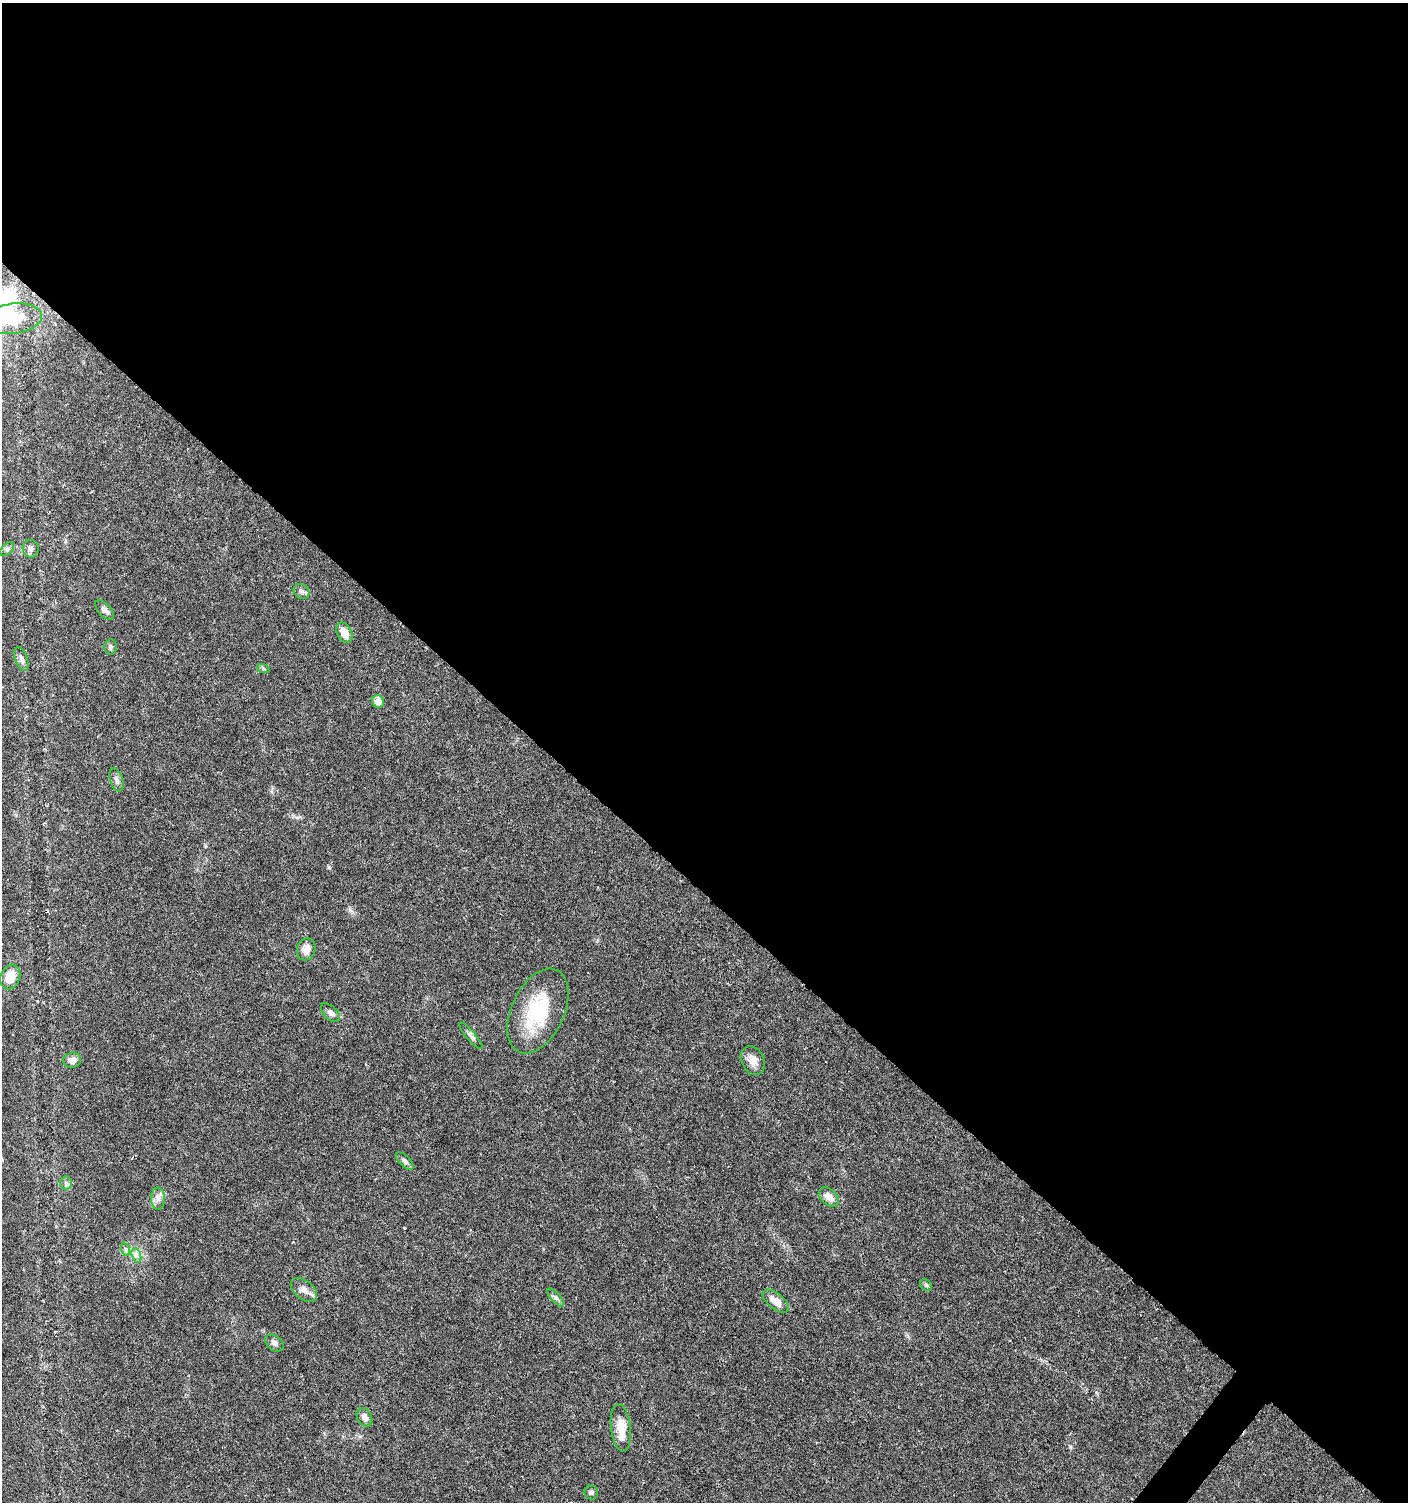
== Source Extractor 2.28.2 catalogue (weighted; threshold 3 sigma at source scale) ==
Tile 3 of 4 x 4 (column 3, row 1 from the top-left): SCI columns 3050-4455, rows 4504-6003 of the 6032 x 6014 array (HDU 1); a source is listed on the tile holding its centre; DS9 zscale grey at full resolution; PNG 1410 x 1504 px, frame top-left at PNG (2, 3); each listed source drawn as its Kron ellipse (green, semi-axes under 4 px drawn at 4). Shown black and unused: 60% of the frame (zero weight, under 5 of 9 exposures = <1% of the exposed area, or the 3 px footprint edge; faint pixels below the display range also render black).
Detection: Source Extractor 2.28.2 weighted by HDU 2 'WHT'; one run over the whole footprint, this tile lists its part. Background 0.0275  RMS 0.0024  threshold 0.00979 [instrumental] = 3 sigma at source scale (4.09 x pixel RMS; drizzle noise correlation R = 1.36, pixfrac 0.8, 0.0396/0.0396 arcsec/px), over >= 5 px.
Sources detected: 33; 1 inside a brighter listed object's ellipse — not listed separately; the other 32 listed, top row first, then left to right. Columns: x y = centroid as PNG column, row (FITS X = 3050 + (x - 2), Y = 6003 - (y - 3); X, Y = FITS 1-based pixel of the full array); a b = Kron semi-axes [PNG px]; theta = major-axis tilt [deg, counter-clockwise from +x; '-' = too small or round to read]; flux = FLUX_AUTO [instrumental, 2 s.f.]
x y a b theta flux
13 319 29 15 7 8.9
7 549 8 5 45 0.56
31 549 9 8 - 0.89
301 591 8 7 - 0.7
104 610 12 6 -47 0.88
344 633 11 7 -62 2.4
110 647 7 6 - 0.54
21 659 12 6 -70 0.85
263 668 6 4 -20 0.34
378 701 6 6 - 2.8
116 780 12 6 -72 0.85
306 949 11 9 69 2.3
10 977 12 9 69 3.8
538 1011 45 26 65 15
330 1013 12 6 -44 0.89
471 1036 17 4 -49 0.81
72 1060 9 7 15 1.6
753 1060 15 11 -63 1.9
405 1161 11 5 -45 0.65
66 1183 6 6 - 0.56
829 1197 11 7 -42 1.9
158 1199 11 7 -89 1.2
125 1249 7 4 -71 0.4
136 1255 7 4 -72 0.64
926 1285 6 5 - 0.4
304 1290 15 9 -39 1.6
556 1298 11 4 -50 0.65
776 1301 15 7 -39 2.5
274 1343 10 7 -37 0.85
364 1417 10 7 -61 1.1
621 1428 24 10 -83 3.7
591 1492 7 7 - 0.52
Isophote crosses this tile's border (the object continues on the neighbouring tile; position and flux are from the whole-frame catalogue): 1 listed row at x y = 13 319
Unlisted compact peaks at least as high as the median listed source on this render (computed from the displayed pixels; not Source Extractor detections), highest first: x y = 329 867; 350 910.